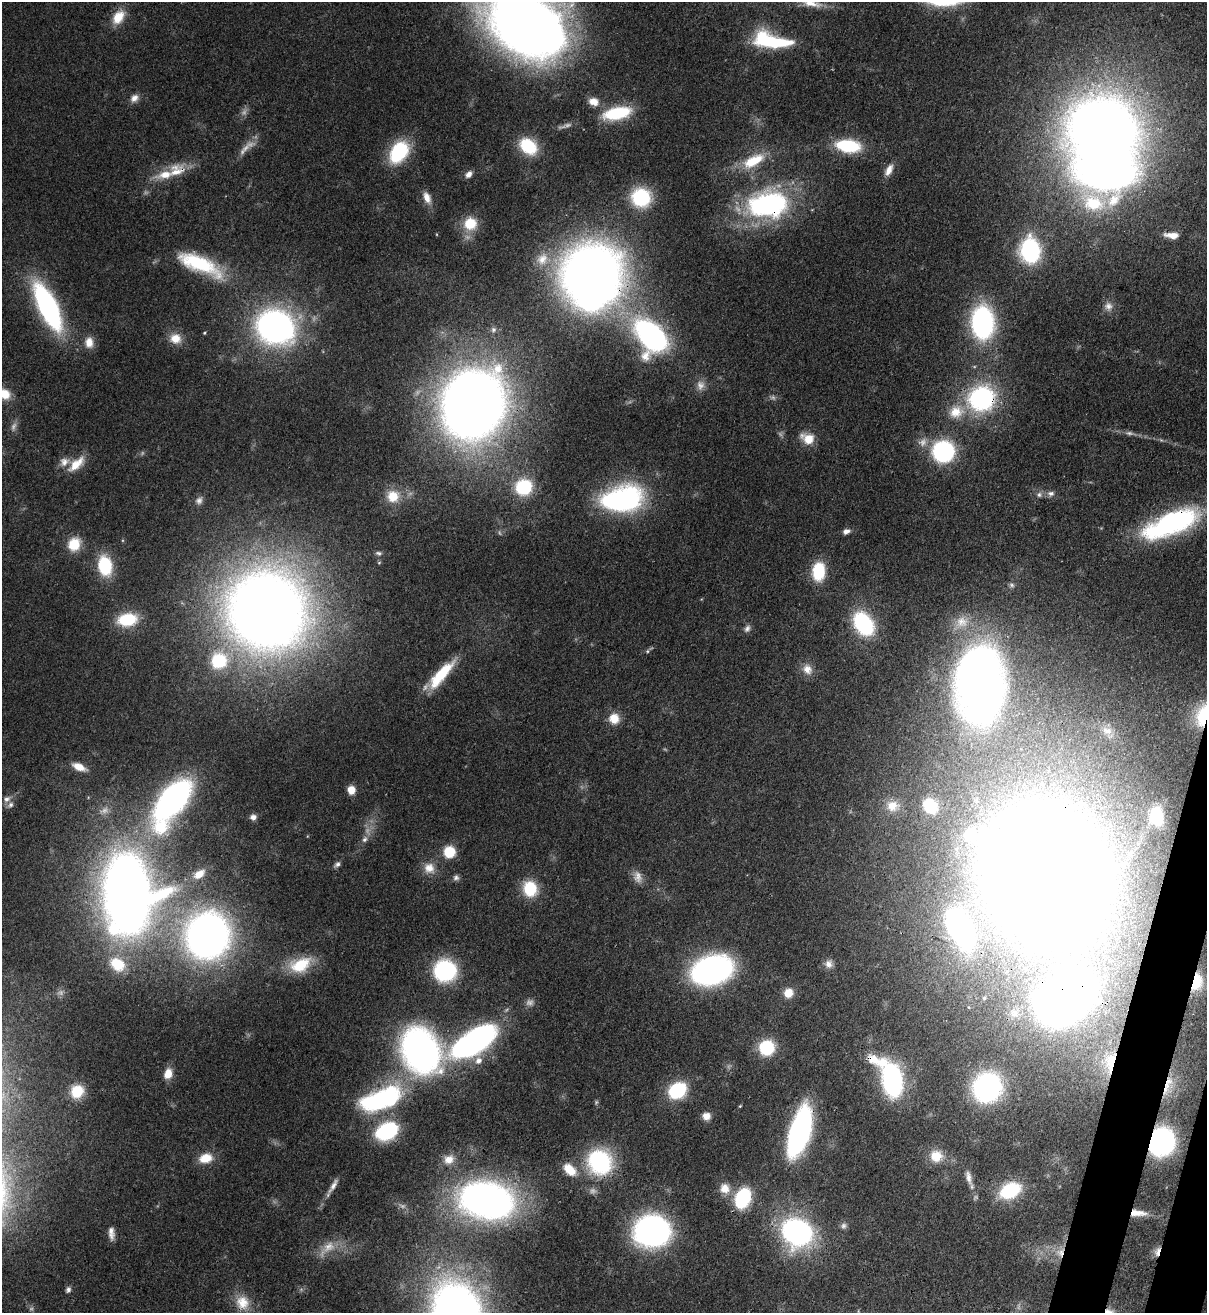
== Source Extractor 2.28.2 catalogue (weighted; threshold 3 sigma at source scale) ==
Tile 6 of 4 x 4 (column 2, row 2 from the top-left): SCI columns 1549-2753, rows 2652-3962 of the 5379 x 5303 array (HDU 1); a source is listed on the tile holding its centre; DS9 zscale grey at full resolution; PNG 1209 x 1315 px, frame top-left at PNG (2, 2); no overlay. Shown black and unused: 2% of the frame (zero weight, under 3 of 4 exposures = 7% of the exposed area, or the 3 px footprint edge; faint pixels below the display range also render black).
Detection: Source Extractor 2.28.2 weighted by HDU 2 'WHT'; one run over the whole footprint, this tile lists its part. Background 0.0831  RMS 0.0039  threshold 0.0177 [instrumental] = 3 sigma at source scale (4.5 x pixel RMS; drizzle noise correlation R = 1.50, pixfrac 1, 0.05/0.05 arcsec/px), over >= 5 px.
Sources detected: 159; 18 too faint to see at this stretch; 4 inside a brighter object's white glare — not listed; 4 inside a brighter listed object's ellipse — not listed separately; the other 133 listed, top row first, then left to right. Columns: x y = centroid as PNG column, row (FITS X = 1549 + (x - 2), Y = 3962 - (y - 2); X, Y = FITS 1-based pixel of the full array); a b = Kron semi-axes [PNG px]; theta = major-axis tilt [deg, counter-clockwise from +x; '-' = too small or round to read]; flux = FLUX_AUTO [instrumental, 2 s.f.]
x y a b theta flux
812 4 29 9 -11 6.3
118 17 19 12 58 8.2
526 21 72 55 -54 570
771 41 44 16 -11 32
134 98 12 9 35 2.8
594 102 13 10 -16 4.3
617 113 29 12 12 23
1103 131 57 48 -6 510
528 146 19 14 -39 19
848 146 19 10 -6 31
399 152 25 17 56 28
753 161 34 14 28 15
889 170 16 8 63 3.7
177 171 26 20 29 11
469 174 9 7 44 2.1
641 197 19 18 - 27
427 198 16 8 -69 4
767 204 47 30 7 81
470 223 15 14 - 12
1172 235 17 7 -5 3.8
1030 250 17 13 -86 64
542 259 18 15 54 6.5
200 264 55 18 -24 31
591 274 46 42 43 430
1108 306 11 11 - 2.6
48 307 37 13 -64 110
982 322 25 17 -88 90
275 327 27 23 -21 180
204 333 4 4 - 0.44
651 336 28 18 -52 120
175 338 15 13 -15 6.1
89 342 14 11 -88 4.5
4 394 15 12 -34 6.9
981 398 23 21 29 66
473 404 48 41 71 570
956 412 21 18 15 9.8
1129 433 13 6 -12 1.7
808 438 17 12 -22 7
943 451 14 14 - 68
76 464 26 11 42 7.9
524 487 15 13 27 27
1051 493 10 8 11 1.9
1039 495 7 7 - 1.4
393 496 17 16 - 8.4
621 499 43 24 12 82
199 500 10 8 57 1.8
1171 523 60 21 23 81
846 531 8 6 22 1.9
74 544 15 13 58 10
378 553 8 5 -10 0.93
379 563 5 4 - 0.46
105 566 18 12 -81 24
818 571 18 12 86 19
1012 585 8 7 - 1.2
266 610 58 57 - 710
127 620 17 11 9 20
863 624 20 14 -54 49
747 629 10 7 56 1.6
647 651 6 5 - 0.74
219 661 20 19 - 23
807 669 15 12 -55 4.4
441 675 41 11 47 18
980 685 71 42 90 360
1202 714 35 16 73 21
614 718 13 13 - 6
1107 731 16 9 -18 3.7
79 767 15 7 -24 5.3
351 790 9 8 - 4.5
7 799 11 8 24 2.2
173 799 45 20 60 140
892 806 15 13 9 4.9
930 806 13 11 -50 15
1156 816 13 10 -84 14
253 817 7 7 - 2
365 839 10 7 57 2
449 852 11 11 - 11
337 864 9 6 37 1.4
429 868 16 14 -49 5.5
1043 870 95 74 -52 1300
199 874 16 10 35 5
456 878 8 7 - 1.3
530 889 17 15 -72 15
128 894 55 36 -88 520
960 929 23 12 -62 170
208 936 32 30 71 270
117 964 21 16 -36 12
829 964 11 11 - 2.8
300 965 30 18 20 15
712 970 28 19 16 150
445 971 16 15 - 58
1196 982 14 8 77 9.5
788 993 10 10 - 5.9
984 998 6 5 - 0.69
1065 998 49 36 39 390
1014 1013 15 14 - 6.1
475 1041 44 18 32 140
766 1048 11 10 - 29
420 1050 40 31 -59 170
478 1061 10 9 - 3
1110 1062 34 15 80 16
168 1074 11 8 70 5.2
891 1079 30 15 -63 98
1168 1086 33 12 74 12
987 1087 23 20 61 93
677 1090 13 11 34 36
77 1091 15 14 - 11
381 1099 45 19 21 71
740 1106 5 3 - 0.41
706 1116 9 8 - 3.2
387 1131 20 14 30 40
799 1132 36 14 73 140
1161 1142 18 15 70 110
936 1156 15 14 - 7.3
205 1158 16 11 14 7.4
449 1159 15 12 22 5
599 1162 19 17 -54 62
570 1170 18 11 -41 7.6
968 1177 19 7 -75 3.3
333 1186 27 6 60 3.3
725 1188 14 13 - 5.4
1010 1190 22 14 26 27
743 1198 19 13 68 30
487 1200 42 28 -13 240
1138 1213 22 9 -4 6.2
844 1226 9 8 - 1.5
652 1231 22 19 3 180
797 1232 25 22 -22 98
111 1233 16 7 -85 3
1060 1252 13 12 - 5.2
1157 1252 13 7 72 2.9
68 1290 8 6 70 1.3
242 1302 20 17 -57 8
457 1309 45 37 -57 270
Overlapping masked pixels (flux is a lower limit): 19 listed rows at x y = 177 171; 767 204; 591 274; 981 398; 1171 523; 1202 714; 1043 870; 1196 982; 1065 998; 420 1050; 1110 1062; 891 1079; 1168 1086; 387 1131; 799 1132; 1161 1142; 1138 1213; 1060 1252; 1157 1252
Isophote crosses this tile's border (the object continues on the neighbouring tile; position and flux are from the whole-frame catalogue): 5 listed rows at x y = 812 4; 526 21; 4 394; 1202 714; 457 1309